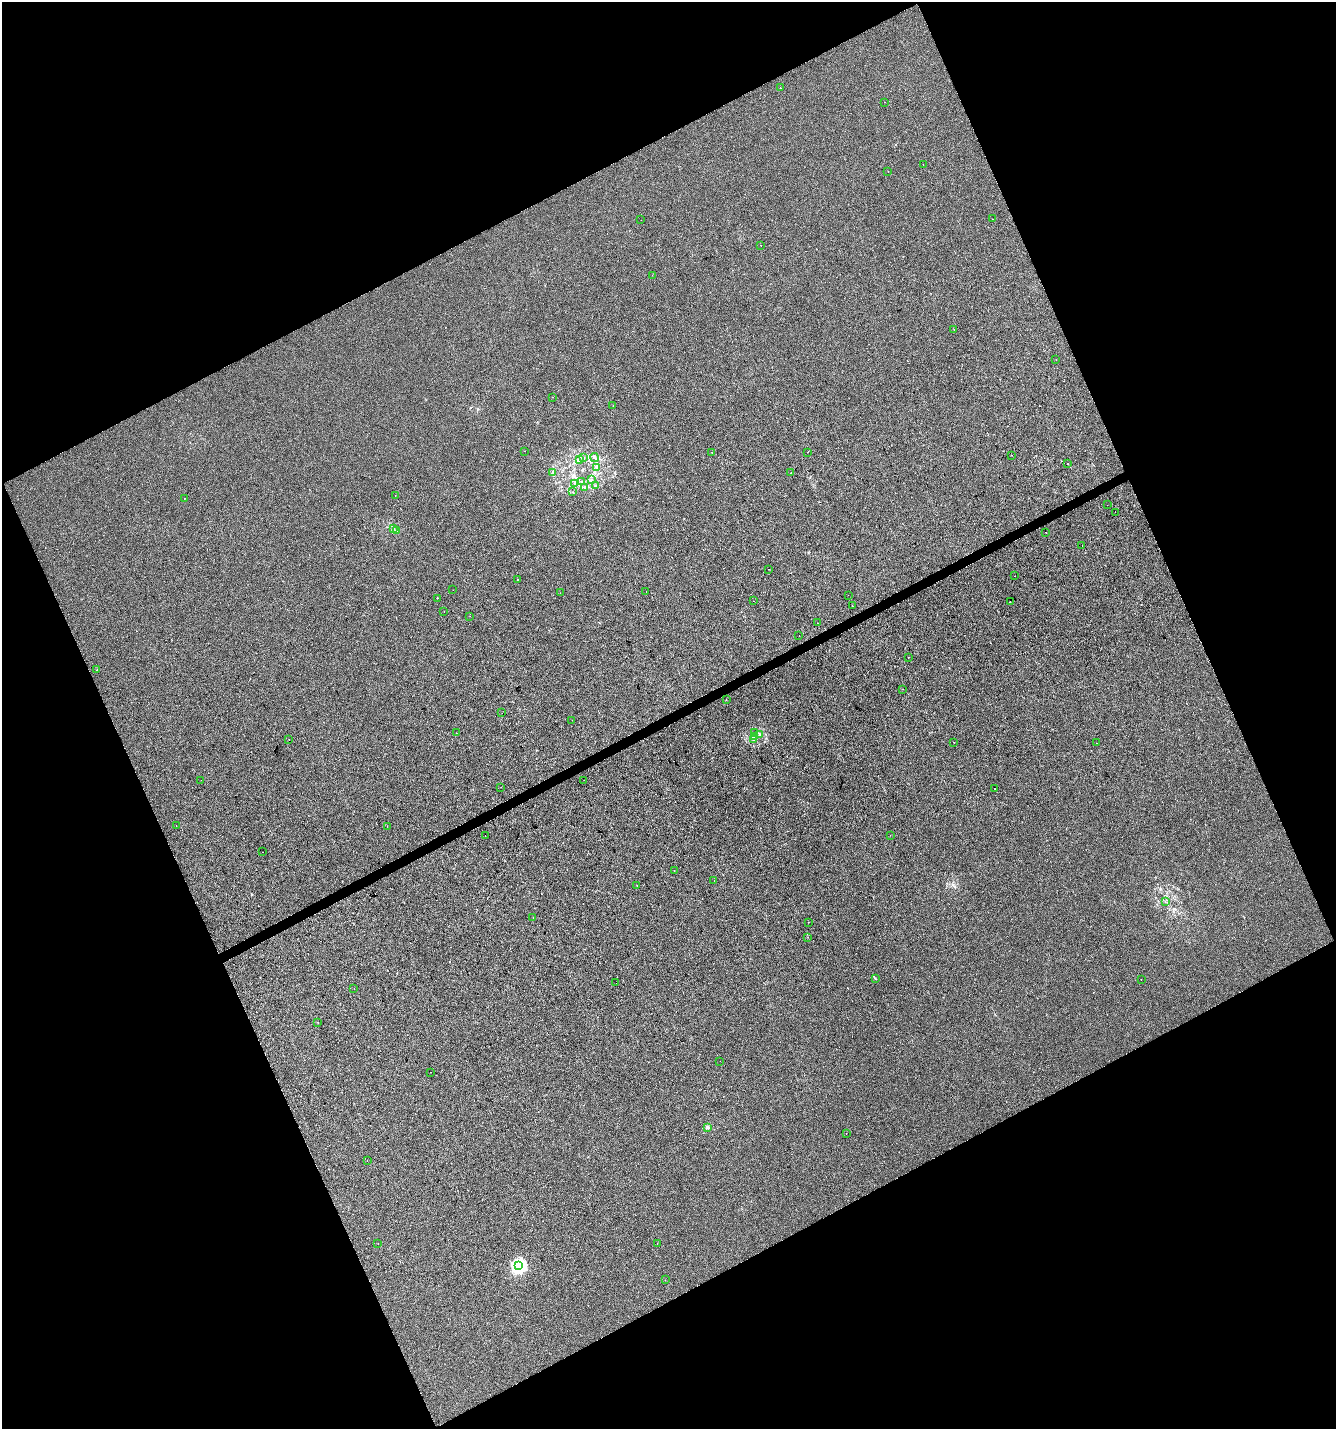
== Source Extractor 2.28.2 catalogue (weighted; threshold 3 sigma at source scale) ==
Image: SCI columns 95-5427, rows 3-5708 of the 5579 x 5708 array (HDU 1 of 3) = the unmasked area's bounding box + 8 px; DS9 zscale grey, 4 x 4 block average (1 PNG px = mean of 4 x 4 image px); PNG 1338 x 1431 px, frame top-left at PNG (2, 2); each listed source drawn as its Kron ellipse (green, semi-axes under 4 px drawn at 4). Shown black and unused: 45% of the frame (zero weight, under 2 of 3 exposures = <1% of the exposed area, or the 3 px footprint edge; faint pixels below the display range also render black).
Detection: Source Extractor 2.28.2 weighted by HDU 2 'WHT'. Background 9.99e-06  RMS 0.0042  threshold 0.0187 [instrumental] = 3 sigma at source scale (4.5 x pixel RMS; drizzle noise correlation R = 1.50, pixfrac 1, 0.0396/0.0396 arcsec/px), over >= 5 px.
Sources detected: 107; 7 cosmic-ray / hot-pixel residue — neither listed nor drawn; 3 coinciding with a brighter row at this scale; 1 inside a brighter listed object's ellipse — not listed separately; the other 96 listed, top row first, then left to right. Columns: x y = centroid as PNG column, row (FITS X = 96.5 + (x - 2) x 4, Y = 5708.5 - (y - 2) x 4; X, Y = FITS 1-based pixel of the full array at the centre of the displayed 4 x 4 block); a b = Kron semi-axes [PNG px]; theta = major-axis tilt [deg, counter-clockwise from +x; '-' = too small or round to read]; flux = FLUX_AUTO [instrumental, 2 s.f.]
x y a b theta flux
780 88 2 2 - 0.57
884 102 2 2 - 0.88
923 165 2 2 - 0.8
888 171 2 2 - 0.35
992 219 2 2 - 0.43
641 220 2 2 - 0.33
761 245 2 2 - 1
652 275 2 2 - 0.59
954 330 2 2 - 1.2
1056 360 2 2 - 0.54
552 397 2 2 - 0.4
613 406 2 2 - 0.37
525 451 2 2 - 0.62
808 452 2 2 - 1.4
712 453 2 2 - 0.43
1011 455 2 2 - 0.66
583 457 2 2 - 0.78
595 458 4 2 - 2.3
579 460 3 2 - 2
1068 464 2 2 - 1.1
596 467 4 2 - 3.7
553 472 2 2 - 2.4
791 473 2 2 - 0.57
591 480 2 2 - 1.3
582 481 2 2 - 0.79
575 483 2 2 - 0.47
595 486 2 2 - 0.92
584 487 2 2 - 0.74
573 492 2 2 - 0.46
395 496 2 2 - 0.77
184 498 2 2 - 2.9
1107 505 2 2 - 1.1
1115 512 2 2 - 1.7
393 528 3 2 - 2.2
397 530 2 2 - 0.96
1046 532 2 2 - 1.4
1082 546 2 2 - 0.39
768 569 2 2 - 1.1
1015 576 2 2 - 9.3
518 579 2 2 - 2.2
453 590 2 2 - 0.27
646 591 2 2 - 1.5
560 593 2 2 - 0.72
848 595 2 2 - 1.9
437 598 2 2 - 1.1
753 601 2 2 - 1.3
1010 601 2 2 - 0.38
852 606 2 2 - 1.4
444 611 2 2 - 1.8
470 616 2 2 - 0.32
817 623 2 2 - 0.35
799 636 2 2 - 0.62
908 657 2 2 - 3.2
97 670 2 2 - 0.5
903 689 2 2 - 3.2
726 699 2 2 - 2.8
502 713 2 2 - 0.62
572 720 2 2 - 1.1
456 733 2 2 - 0.87
754 733 2 2 - 1.4
760 735 2 2 - 2
754 736 3 2 - 3.9
289 739 2 2 - 0.97
754 740 2 2 - 1.1
954 742 2 2 - 3
1097 743 2 2 - 0.54
201 780 2 2 - 0.77
584 780 2 2 - 0.59
501 787 2 2 - 0.9
994 788 2 2 - 2.2
176 825 2 2 - 0.68
387 826 2 2 - 0.64
890 835 2 2 - 0.53
485 836 2 2 - 1.1
262 852 2 2 - 1.5
674 870 2 2 - 0.67
714 881 2 2 - 0.39
637 885 2 2 - 0.52
1165 902 2 2 - 0.72
533 917 2 2 - 0.36
808 922 2 2 - 1.4
808 937 2 2 - 1.3
875 978 3 2 - 1.4
1141 980 2 2 - 0.68
616 983 2 2 - 0.33
354 988 2 2 - 1.8
318 1022 2 2 - 1.3
720 1061 2 2 - 0.48
431 1072 2 2 - 0.72
707 1127 2 2 - 25
846 1133 2 2 - 1.4
367 1160 2 2 - 0.6
378 1244 2 2 - 0.54
657 1244 2 2 - 1
519 1266 3 3 - 490
665 1280 2 2 - 4.3
Diffuse or blended objects may show on this block-average render without a row.